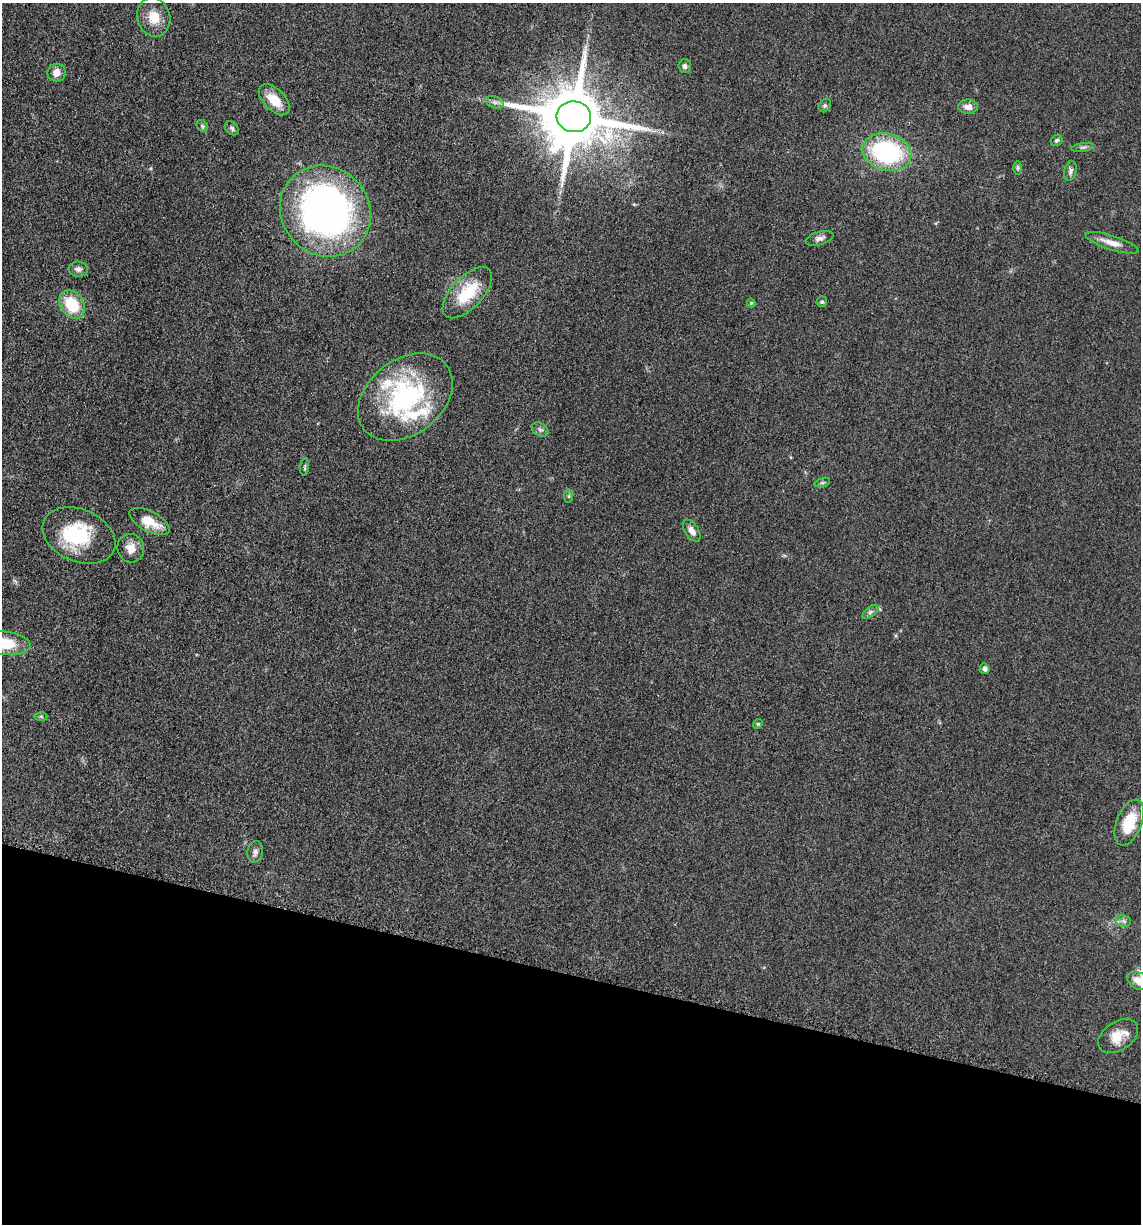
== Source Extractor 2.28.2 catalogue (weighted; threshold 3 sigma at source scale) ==
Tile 15 of 4 x 4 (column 3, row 4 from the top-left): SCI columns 2524-3662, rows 21-1242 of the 4978 x 4921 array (HDU 1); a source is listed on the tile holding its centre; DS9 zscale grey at full resolution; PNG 1143 x 1226 px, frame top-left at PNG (2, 3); each listed source drawn as its Kron ellipse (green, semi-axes under 4 px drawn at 4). Shown black and unused: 20% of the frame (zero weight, under 3 of 5 exposures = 4% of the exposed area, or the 3 px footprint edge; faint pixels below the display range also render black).
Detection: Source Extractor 2.28.2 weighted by HDU 2 'WHT'; one run over the whole footprint, this tile lists its part. Background 0.0561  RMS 0.0058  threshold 0.0263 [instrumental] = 3 sigma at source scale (4.5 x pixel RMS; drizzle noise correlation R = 1.50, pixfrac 1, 0.05/0.05 arcsec/px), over >= 5 px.
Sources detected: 45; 1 inside a brighter object's white glare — neither listed nor drawn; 2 inside a brighter listed object's ellipse — not listed separately; the other 42 listed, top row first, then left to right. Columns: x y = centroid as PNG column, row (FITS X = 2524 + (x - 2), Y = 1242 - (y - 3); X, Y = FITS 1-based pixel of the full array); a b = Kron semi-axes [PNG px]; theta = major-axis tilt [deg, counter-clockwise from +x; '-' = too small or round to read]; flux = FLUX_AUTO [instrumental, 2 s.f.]
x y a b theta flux
154 17 20 16 -75 11
685 66 7 6 - 1.5
57 73 9 9 - 4.9
274 100 19 10 -45 11
495 102 9 5 -19 2.1
825 105 7 5 54 1.2
968 107 10 7 -1 3.9
574 117 17 15 -7 5600
202 126 6 5 - 1
232 128 8 5 -45 1.3
1057 140 6 5 - 1
1083 147 11 4 9 1.3
887 152 25 18 -14 72
1018 168 7 4 90 0.98
1070 171 10 6 77 1.8
325 211 47 43 -46 280
820 238 14 6 17 2.6
1112 243 28 7 -18 6.9
78 269 9 7 -6 2.3
467 293 32 15 47 25
822 302 5 5 - 0.93
751 303 4 4 - 0.66
72 304 15 11 -54 22
405 397 52 37 38 86
540 430 9 6 -30 1.7
305 467 9 3 85 0.8
822 483 8 3 19 0.9
569 496 7 4 89 0.96
149 521 22 10 -27 12
692 531 12 7 -56 4
79 535 38 26 -24 37
131 548 14 13 - 6.4
870 612 9 4 36 1.6
4 643 26 11 -5 22
985 669 5 4 - 1.7
41 716 6 4 -1 0.81
758 724 5 4 - 0.72
1129 823 24 12 68 17
255 852 11 7 79 2.4
1124 921 8 5 -12 1.3
1138 981 12 8 -28 6.5
1118 1036 22 14 33 10
Isophote crosses this tile's border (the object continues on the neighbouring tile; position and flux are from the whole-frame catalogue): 2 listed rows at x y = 4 643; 1138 981